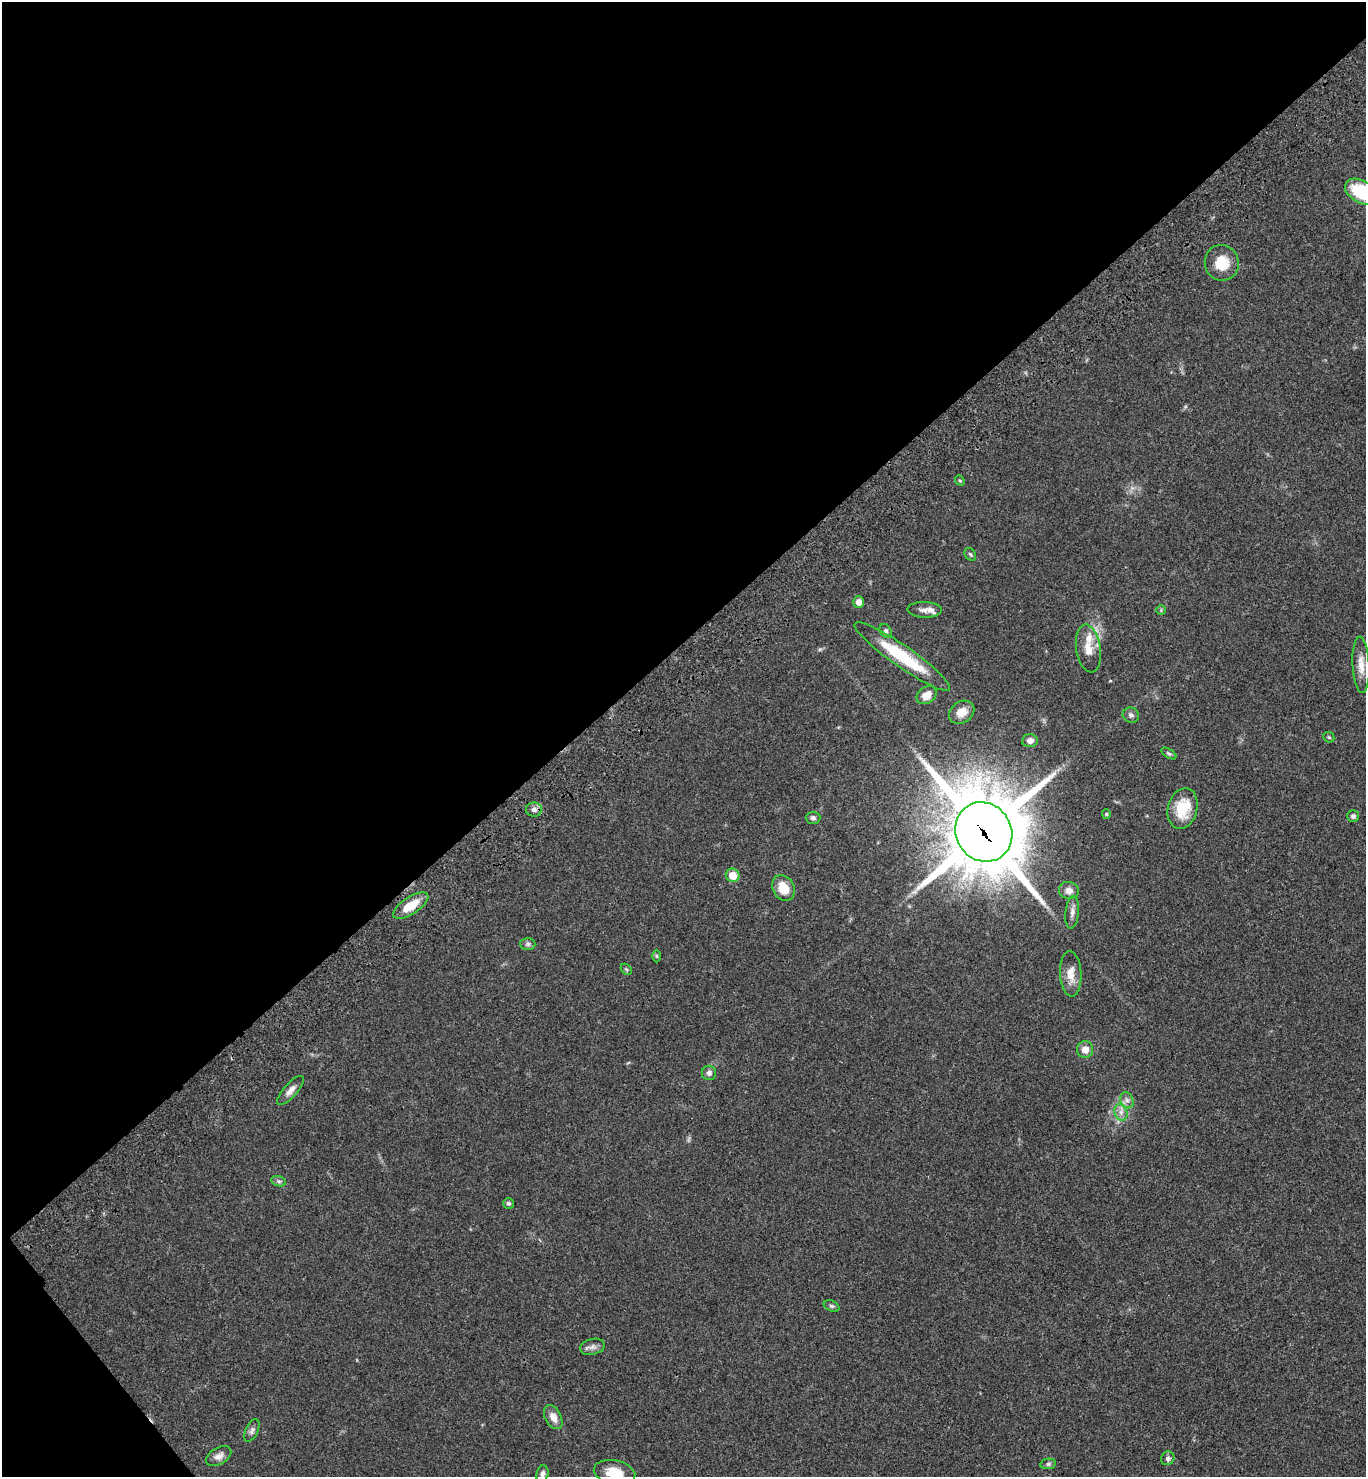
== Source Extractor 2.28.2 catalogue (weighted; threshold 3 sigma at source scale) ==
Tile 5 of 4 x 4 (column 1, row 2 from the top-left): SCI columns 244-1607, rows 3054-4528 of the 6082 x 6105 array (HDU 1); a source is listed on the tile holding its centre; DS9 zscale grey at full resolution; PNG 1368 x 1479 px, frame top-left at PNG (2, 2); each listed source drawn as its Kron ellipse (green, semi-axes under 4 px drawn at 4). Shown black and unused: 45% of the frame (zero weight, under 3 of 4 exposures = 6% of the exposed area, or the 3 px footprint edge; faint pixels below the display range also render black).
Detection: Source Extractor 2.28.2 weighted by HDU 2 'WHT'; one run over the whole footprint, this tile lists its part. Background 0.0474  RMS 0.0054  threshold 0.0244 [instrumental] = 3 sigma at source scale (4.5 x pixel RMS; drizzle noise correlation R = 1.50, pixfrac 1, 0.05/0.05 arcsec/px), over >= 5 px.
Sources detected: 51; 1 too faint to see at this stretch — neither listed nor drawn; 2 inside a brighter listed object's ellipse — not listed separately; the other 48 listed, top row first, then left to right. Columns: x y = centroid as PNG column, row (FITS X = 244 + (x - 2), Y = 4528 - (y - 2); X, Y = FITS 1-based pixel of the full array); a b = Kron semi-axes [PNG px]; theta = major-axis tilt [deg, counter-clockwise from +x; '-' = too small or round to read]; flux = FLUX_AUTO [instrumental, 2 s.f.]
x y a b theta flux
1361 192 17 11 -30 32
1222 263 18 17 - 11
960 480 5 4 - 0.64
970 554 7 5 -55 0.91
859 602 6 5 - 3.7
924 610 17 8 -1 3
1161 610 5 4 - 0.61
886 631 7 5 -60 1.2
1088 648 24 12 -81 7.8
902 656 57 10 -35 28
1361 665 28 8 -87 6.3
926 695 11 8 35 5.7
962 712 13 10 34 5.4
1131 715 8 7 - 1.7
1329 737 6 5 - 0.76
1030 741 8 6 5 2.9
1169 754 8 4 -33 0.93
1183 808 21 14 75 16
534 810 8 7 - 2.2
1106 814 5 4 - 0.6
1353 816 6 5 - 1.3
813 818 7 6 - 1.4
984 832 30 28 -57 5400
733 875 7 6 - 7.5
784 888 13 10 -63 9.3
1069 890 10 8 -16 3.5
411 906 20 8 33 11
1072 912 16 7 84 2.7
528 944 7 6 - 1.3
656 956 6 4 -89 0.76
626 969 6 4 -45 0.79
1071 974 23 10 -87 6.5
1085 1049 8 8 - 4.5
709 1073 7 7 - 1.8
290 1090 18 6 49 3.3
1127 1100 8 6 -68 2
1121 1112 8 6 -71 2.4
279 1181 8 5 -19 1.1
509 1203 5 5 - 1.1
832 1306 8 5 -26 1
592 1347 12 8 13 2.4
553 1417 13 8 -62 4.5
252 1430 12 6 65 1.7
219 1456 14 8 30 3.1
1168 1458 7 6 - 1.4
1048 1464 8 5 10 1.1
615 1473 21 12 -12 9.6
542 1474 8 6 73 1.8
Overlapping masked pixels (flux is a lower limit): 1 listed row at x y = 984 832
Isophote crosses this tile's border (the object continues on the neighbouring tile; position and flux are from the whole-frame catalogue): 2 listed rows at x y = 1361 192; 615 1473